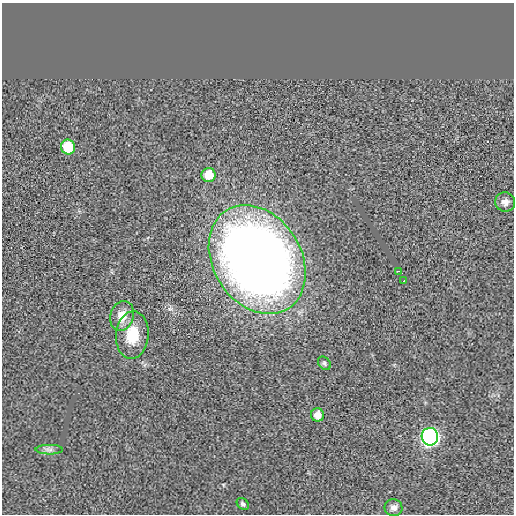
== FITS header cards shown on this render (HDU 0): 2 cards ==
NAXIS1  =                  512 / length of data axis 1
NAXIS2  =                  512 / length of data axis 2

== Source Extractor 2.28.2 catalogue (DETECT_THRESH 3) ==
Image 512 x 512 px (HDU 0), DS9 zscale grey, 1 PNG px = 1 image px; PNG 516 x 516 px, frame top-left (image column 1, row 512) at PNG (2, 3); each listed source drawn as its Kron ellipse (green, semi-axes under 4 px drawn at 4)
Background -4.64e-06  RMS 0.0059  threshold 0.0178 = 3 sigma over >= 5 px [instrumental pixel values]
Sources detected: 14; all 14 listed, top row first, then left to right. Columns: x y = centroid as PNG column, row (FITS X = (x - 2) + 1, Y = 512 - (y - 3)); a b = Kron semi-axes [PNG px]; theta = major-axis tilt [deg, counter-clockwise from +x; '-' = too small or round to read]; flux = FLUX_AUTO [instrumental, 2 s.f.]
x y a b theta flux
68 147 7 7 - 17
209 175 7 7 - 8.2
505 202 10 9 - 2.2
257 260 58 44 -58 440
398 271 3 2 - 0.4
404 281 3 2 - 0.68
122 316 15 11 73 6
132 335 24 16 85 11
324 363 7 5 -48 0.78
317 415 7 6 - 3.3
430 437 9 8 - 210
49 450 13 5 0 1.5
243 504 7 5 -42 0.99
393 508 9 8 - 1.9